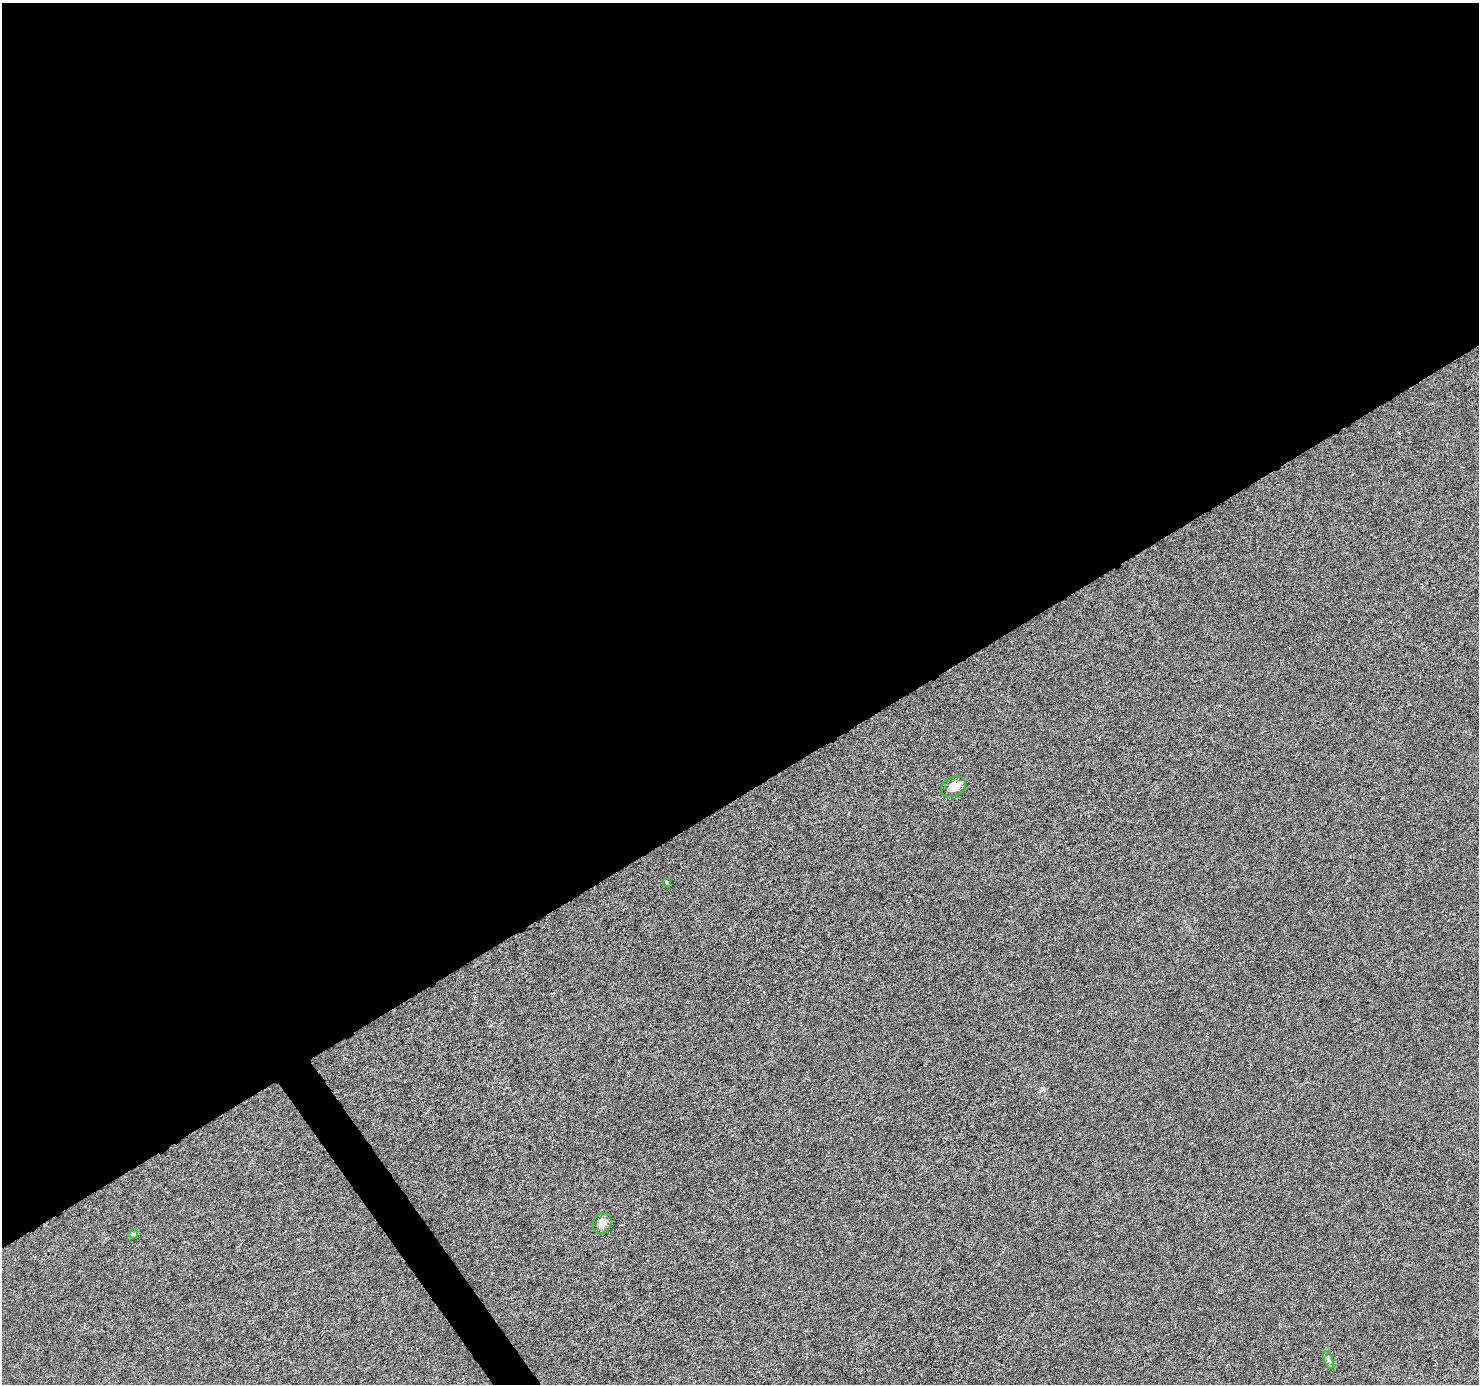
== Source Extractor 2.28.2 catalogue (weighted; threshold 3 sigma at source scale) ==
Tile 2 of 4 x 4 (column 2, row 1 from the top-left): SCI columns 1478-2954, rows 4265-5646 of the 5911 x 5828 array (HDU 1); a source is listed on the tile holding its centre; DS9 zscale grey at full resolution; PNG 1481 x 1386 px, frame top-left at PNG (2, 3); each listed source drawn as its Kron ellipse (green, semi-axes under 4 px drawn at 4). Shown black and unused: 58% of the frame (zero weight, under 4 of 8 exposures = <1% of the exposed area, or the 3 px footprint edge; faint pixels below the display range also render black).
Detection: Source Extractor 2.28.2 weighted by HDU 2 'WHT'; one run over the whole footprint, this tile lists its part. Background -2.55e-04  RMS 0.0013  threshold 0.00521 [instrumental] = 3 sigma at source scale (4.09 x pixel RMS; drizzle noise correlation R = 1.36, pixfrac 0.8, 0.0396/0.0396 arcsec/px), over >= 5 px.
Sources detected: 5; all 5 listed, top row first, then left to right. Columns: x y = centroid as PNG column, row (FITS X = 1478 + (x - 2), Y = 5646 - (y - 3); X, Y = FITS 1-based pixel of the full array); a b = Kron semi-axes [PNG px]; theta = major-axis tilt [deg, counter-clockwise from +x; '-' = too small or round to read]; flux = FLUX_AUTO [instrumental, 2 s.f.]
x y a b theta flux
953 787 13 10 29 1.1
667 882 4 4 - 0.14
602 1223 11 9 59 0.76
133 1234 5 5 - 0.14
1328 1360 9 3 -69 0.21